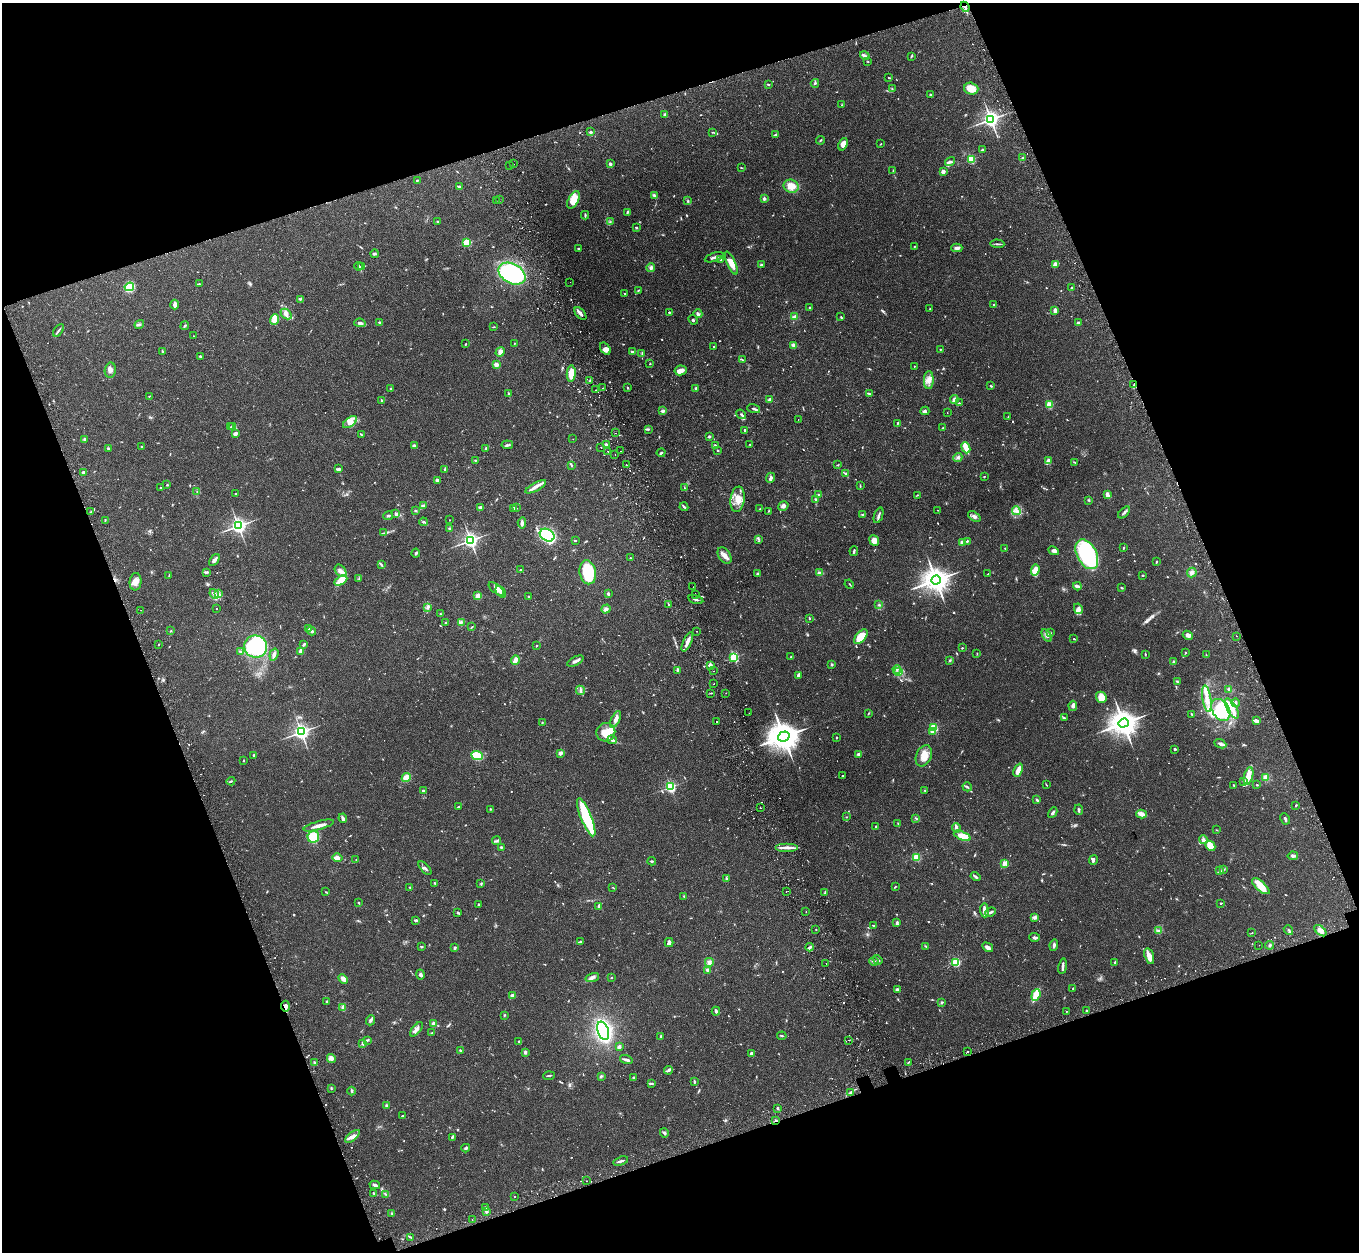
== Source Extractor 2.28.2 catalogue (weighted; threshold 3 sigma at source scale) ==
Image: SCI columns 72-5498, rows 183-5180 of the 5572 x 5527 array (HDU 1 of 3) = the unmasked area's bounding box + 8 px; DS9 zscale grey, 4 x 4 block average (1 PNG px = mean of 4 x 4 image px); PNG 1361 x 1254 px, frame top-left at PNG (2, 3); each listed source drawn as its Kron ellipse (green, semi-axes under 4 px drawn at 4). Shown black and unused: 39% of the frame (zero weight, under 2 of 3 exposures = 4% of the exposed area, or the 3 px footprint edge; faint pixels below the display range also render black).
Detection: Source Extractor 2.28.2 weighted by HDU 2 'WHT'. Background 0.082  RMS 0.0059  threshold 0.0265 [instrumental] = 3 sigma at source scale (4.5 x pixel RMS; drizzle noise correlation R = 1.50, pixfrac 1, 0.05/0.05 arcsec/px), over >= 5 px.
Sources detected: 1009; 8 too faint to see at this stretch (4 x 4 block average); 1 inside a brighter object's white glare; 13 cosmic-ray / hot-pixel residue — neither listed nor drawn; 20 coinciding with a brighter row at this scale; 45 inside a brighter listed object's ellipse — not listed separately; of the other 922, all 500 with FLUX_AUTO >= 1.88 (the completeness limit of this list) listed and drawn (422 fainter detections not listed), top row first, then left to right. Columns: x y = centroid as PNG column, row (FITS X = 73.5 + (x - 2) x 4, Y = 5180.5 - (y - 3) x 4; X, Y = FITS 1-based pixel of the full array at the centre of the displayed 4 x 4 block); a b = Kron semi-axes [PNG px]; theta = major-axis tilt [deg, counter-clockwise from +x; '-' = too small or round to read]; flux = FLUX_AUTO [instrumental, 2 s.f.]
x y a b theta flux
965 7 5 2 - 8.4
865 56 5 3 - 8
911 56 3 2 - 2.7
868 62 2 2 - 2.1
889 78 3 2 - 2.8
815 83 4 2 - 4.1
768 84 2 2 - 3.4
892 89 2 2 - 2.1
971 89 7 6 - 39
931 95 3 2 - 4.8
842 105 2 2 - 1.9
664 114 3 2 - 3.7
991 119 3 3 - 1900
591 132 3 2 - 7.3
712 132 2 2 - 2.1
776 134 4 2 - 4.3
820 140 4 2 - 3
843 144 6 4 68 19
881 144 3 2 - 2.1
982 150 4 2 - 3
1022 158 4 2 - 3.2
971 159 2 2 - 280
950 162 5 3 - 9.1
514 164 2 2 - 4.1
610 164 2 2 - 16
509 165 2 2 - 7.1
741 168 3 2 - 2.2
893 171 3 2 - 3.1
943 171 3 2 - 15
417 180 2 2 - 8.4
459 186 2 2 - 12
791 186 8 6 -16 41
654 196 3 2 - 4.3
764 199 2 2 - 10
499 200 2 2 - 3.2
573 200 9 5 63 56
496 201 2 2 - 2.2
688 201 3 2 - 3.1
627 212 4 2 - 3.5
585 215 4 2 - 4.7
437 222 2 2 - 3.8
610 222 2 2 - 2.1
636 228 2 2 - 3.7
466 243 2 2 - 210
997 244 7 2 -3 5.4
915 246 3 2 - 2
578 248 3 2 - 3.2
957 248 5 3 - 12
374 254 4 3 - 5.3
714 257 10 2 19 12
721 260 2 2 - 21
731 263 12 4 -66 35
761 264 4 2 - 4.2
1055 264 4 3 - 8
359 266 4 2 - 4.6
361 266 3 2 - 3.2
651 268 4 3 - 8.9
512 274 14 9 -28 360
570 282 2 2 - 2.7
199 284 2 2 - 2.6
129 287 5 3 - 88
1072 288 3 3 - 4.5
638 290 3 2 - 3
625 293 3 2 - 2.2
300 299 3 2 - 2.4
175 304 5 2 - 13
994 305 2 2 - 13
810 308 3 2 - 4.1
930 309 2 2 - 2.3
1055 310 4 2 - 13
669 312 2 2 - 9.8
580 313 7 3 -50 15
286 314 6 4 -43 14
698 314 4 3 - 11
841 316 2 2 - 2.2
794 317 3 3 - 13
274 320 5 3 - 17
693 320 5 2 - 3.5
360 323 6 3 -6 11
380 323 2 2 - 17
1078 323 3 3 - 5
139 324 5 2 - 5.5
185 326 4 2 - 4.1
493 327 4 2 - 2.2
58 330 7 2 53 6.2
193 336 2 2 - 2
514 343 2 2 - 2.1
466 344 2 2 - 4
794 345 4 3 - 13
714 347 2 2 - 2.2
605 349 7 4 -55 15
940 349 2 2 - 2.5
162 351 2 2 - 4.4
500 352 5 4 - 13
632 352 3 2 - 7.1
642 353 2 2 - 2.3
200 356 3 2 - 3.9
742 360 3 2 - 2.4
650 364 2 2 - 3.9
496 365 2 2 - 77
914 366 2 2 - 3.2
110 370 8 5 80 16
681 370 6 5 - 19
571 374 8 4 86 55
929 380 9 5 87 23
589 381 3 2 - 3.3
1134 385 3 2 - 4
991 386 2 2 - 4.1
603 388 2 2 - 3.4
628 388 3 2 - 2.7
696 388 2 2 - 8
391 389 3 2 - 2.9
596 390 2 2 - 2.1
509 394 3 2 - 4.5
869 394 3 2 - 3.4
149 396 3 2 - 1.9
770 399 4 3 - 10
954 399 4 3 - 9.4
382 400 2 2 - 14
959 403 2 2 - 3.1
1049 405 2 2 - 190
754 409 7 2 -17 6.3
663 411 4 2 - 11
925 411 4 3 - 6.5
947 413 2 2 - 2.1
741 414 5 2 - 6.6
1008 417 2 2 - 2
798 419 2 2 - 2.5
350 422 8 4 36 22
898 423 3 2 - 2.9
230 427 3 2 - 2.4
233 427 3 2 - 3
943 428 3 2 - 3
648 429 3 3 - 4
745 430 2 2 - 15
235 433 4 2 - 11
616 433 2 2 - 2.9
361 434 3 2 - 3.1
709 436 3 2 - 5
85 439 2 2 - 22
573 439 2 2 - 2.7
750 444 2 2 - 1.9
507 445 6 3 -6 6.3
606 445 2 2 - 45
715 445 3 2 - 3.1
414 446 4 3 - 8.1
142 447 2 2 - 3.4
601 447 2 2 - 2.1
108 448 2 2 - 4.6
486 448 3 2 - 6.2
966 448 6 2 -68 90
717 450 3 2 - 2.6
607 451 2 2 - 5.2
621 451 2 2 - 14
661 453 4 2 - 4.6
615 454 2 2 - 2.6
958 457 4 2 - 5.6
475 460 3 2 - 2.6
1048 461 3 2 - 68
1074 462 3 2 - 2.6
572 465 3 2 - 4.2
626 465 2 2 - 2.1
838 465 3 2 - 2.2
338 469 4 3 - 6
445 469 3 2 - 5.7
83 473 2 2 - 33
846 474 3 2 - 7.8
984 477 2 2 - 2.4
771 478 5 3 - 8
437 480 2 2 - 38
167 485 2 2 - 2.6
860 485 3 2 - 2
536 487 11 3 29 20
684 487 2 2 - 2
161 488 2 2 - 2.7
197 492 3 2 - 2.8
235 494 2 2 - 2
818 495 2 2 - 3.9
917 495 3 2 - 2.1
1107 495 4 3 - 16
738 499 13 7 83 39
816 499 4 2 - 6.6
1088 500 3 2 - 2.8
424 505 2 2 - 3.1
783 506 5 4 - 10
480 507 3 2 - 6.3
684 507 4 2 - 6.3
513 508 3 2 - 4.9
516 508 3 2 - 2.5
760 509 3 2 - 2.4
938 510 2 2 - 4.4
415 511 2 2 - 3.4
768 511 2 2 - 1.9
1016 511 4 4 - 12
91 512 2 2 - 2.1
1124 512 7 2 43 7.2
396 514 4 3 - 15
863 515 3 2 - 4.2
879 515 8 2 70 9.6
388 516 5 2 - 5.6
974 516 7 3 -37 13
105 520 3 2 - 2.3
450 520 2 2 - 3.1
423 522 4 3 - 6.5
522 523 5 4 - 11
238 526 3 3 - 1500
450 529 4 3 - 5.3
383 533 3 2 - 2.7
547 535 8 6 -32 380
759 539 2 2 - 2.1
470 540 2 2 - 1500
575 540 3 2 - 3.2
874 541 5 4 - 26
967 541 3 2 - 4.3
962 543 3 2 - 19
1005 548 2 2 - 2.2
1123 548 2 2 - 3.2
854 551 5 2 - 4.4
1053 551 5 3 - 10
416 553 4 2 - 5.9
1087 554 16 9 -62 310
725 556 9 6 -56 21
630 558 2 2 - 2.8
214 560 6 2 52 14
1156 562 3 2 - 2.7
381 565 4 2 - 4.6
520 570 2 2 - 3.9
1035 570 6 3 73 42
341 571 7 5 -52 16
207 572 3 2 - 4
588 572 12 8 -80 170
819 573 3 3 - 5.4
1192 573 5 4 - 13
758 574 3 3 - 4.8
988 574 3 2 - 3.6
169 575 3 2 - 3
1143 575 3 2 - 2.9
359 578 2 2 - 2
936 580 5 4 - 4900
341 581 7 4 29 42
135 582 8 6 84 24
849 584 5 2 - 2.7
1077 586 4 2 - 11
693 587 2 2 - 2.9
1122 588 3 2 - 3.8
496 589 9 4 -39 18
501 592 6 3 -52 36
214 594 5 2 - 7.8
219 594 3 2 - 3.7
608 594 2 2 - 9.7
695 595 2 2 - 3.4
478 596 3 3 - 23
528 596 2 2 - 4.8
696 599 7 2 -15 6.5
669 605 3 2 - 3.8
879 605 3 2 - 3.9
427 608 3 2 - 4.1
217 609 2 2 - 2.4
606 609 5 3 - 11
1078 609 5 3 - 10
141 610 2 2 - 24
440 614 2 2 - 2.6
809 618 3 2 - 3.8
461 622 4 3 - 5.9
445 623 2 2 - 2.3
472 627 4 2 - 2.5
309 628 3 3 - 9.8
171 631 2 2 - 2.7
312 631 4 3 - 7.4
697 631 2 2 - 2.3
1050 633 3 2 - 5
1047 635 7 3 -59 12
1188 635 5 3 - 15
1237 636 2 2 - 2.7
861 637 8 5 50 82
1074 639 3 2 - 2.2
687 642 10 2 66 19
159 644 2 2 - 2.2
304 644 3 2 - 5.7
256 646 11 11 - 350
536 646 2 2 - 2.7
962 648 2 2 - 2.7
300 651 3 2 - 15
241 652 3 2 - 6
1186 652 2 2 - 1.9
977 653 3 2 - 2
1145 654 3 2 - 2.9
274 655 6 2 71 15
1206 655 2 2 - 1.9
734 657 2 2 - 370
791 657 2 2 - 2.2
515 660 5 3 - 22
950 660 3 2 - 4.5
575 661 9 2 27 15
1173 662 4 2 - 6.4
832 664 2 2 - 15
710 665 4 3 - 11
897 669 4 2 - 6.6
677 670 3 2 - 3.5
714 671 2 2 - 3.6
899 671 2 2 - 2.5
798 675 4 2 - 15
1177 682 3 2 - 4.3
713 684 2 2 - 3.4
1228 689 3 2 - 2.4
580 690 5 2 - 4.6
711 693 4 2 - 3
726 693 2 2 - 2.8
1101 697 5 5 - 38
1207 699 13 3 -81 30
1236 703 4 3 - 6.6
1073 706 5 4 - 9.1
1232 708 11 5 -61 30
1221 710 12 8 -57 120
749 713 2 2 - 2.1
869 713 3 2 - 2.1
1192 714 3 2 - 3.5
1064 718 3 2 - 4.2
616 719 9 4 64 19
1256 721 4 2 - 21
716 722 2 2 - 4.8
542 723 2 2 - 2.4
1123 723 5 4 - 6000
933 728 2 2 - 290
932 731 2 2 - 41
301 732 3 3 - 1500
606 732 9 9 - 69
784 737 6 5 - 7600
836 737 3 2 - 2
612 740 5 3 - 7.4
1220 744 6 3 -23 11
1175 749 2 2 - 5
560 753 3 2 - 19
859 754 3 2 - 12
254 755 2 2 - 5.4
477 756 6 3 -23 96
924 756 11 7 67 42
243 760 2 2 - 2
1018 770 7 4 67 31
842 776 2 2 - 10
1248 776 9 4 76 27
1266 777 4 4 - 20
406 778 5 4 - 29
231 781 4 2 - 3.7
1244 781 4 3 - 6.4
1046 784 4 2 - 2.2
1234 785 3 2 - 2.5
1257 785 2 2 - 3.3
670 787 2 2 - 610
967 787 5 2 - 5.2
925 790 3 2 - 2.4
423 791 2 2 - 16
1037 800 3 2 - 4.8
1296 805 2 2 - 3.4
458 807 3 2 - 3.2
761 808 2 2 - 3.6
490 809 2 2 - 1.9
1079 810 5 2 - 5.5
1053 813 6 2 61 7.1
1141 814 5 2 - 34
586 817 20 5 -68 210
846 817 3 2 - 2.1
343 818 5 3 - 7.2
916 818 4 2 - 3.5
1285 819 6 2 -61 6.7
898 824 3 2 - 2.4
319 825 16 3 15 26
875 827 4 2 - 3.5
956 828 4 3 - 12
1217 830 2 2 - 2.2
962 836 9 4 -23 47
313 837 6 5 - 110
1203 840 4 3 - 10
497 841 4 2 - 5.8
1210 846 5 4 - 42
501 847 2 2 - 4.2
787 848 11 3 0 18
1293 856 5 3 - 8.9
337 857 5 4 - 15
916 857 2 2 - 240
356 860 2 2 - 4.3
1093 860 5 3 - 6.8
652 861 4 2 - 4.5
1005 863 3 3 - 7
425 868 8 2 -46 7.6
1224 869 3 2 - 2.1
1220 871 3 3 - 4.9
975 877 5 2 - 8.2
727 879 4 3 - 5.6
435 883 3 2 - 3
481 883 3 2 - 2.5
1261 886 11 4 -41 51
409 887 2 2 - 2.1
613 887 3 2 - 1.9
895 887 3 2 - 2.9
326 892 3 2 - 2
786 892 2 2 - 2.2
825 892 4 2 - 3.4
684 897 4 2 - 3.6
359 903 2 2 - 3
1221 903 2 2 - 2.9
479 905 3 2 - 4.3
599 906 4 3 - 9.8
984 910 7 2 -86 24
806 911 2 2 - 1.9
991 912 5 2 - 8.3
458 913 3 2 - 6.7
1034 917 3 2 - 5.4
416 920 3 2 - 7.4
897 922 4 3 - 5.7
873 925 3 2 - 2
816 930 2 2 - 2.7
1288 930 5 2 - 5.1
1158 931 3 2 - 4.9
1320 931 7 4 -41 18
1252 933 2 2 - 1.9
1035 937 5 3 - 7.3
580 942 3 2 - 3.1
669 943 4 3 - 8.9
1054 945 6 2 82 7.9
1259 945 2 2 - 2.7
1270 945 4 2 - 4.7
926 946 4 2 - 3.1
421 947 3 2 - 3.9
455 947 4 3 - 4.5
810 947 4 2 - 5.2
988 947 6 3 -31 17
1149 956 8 4 -74 27
878 960 5 2 - 7.1
709 962 4 4 - 9.8
874 962 5 3 - 8.1
1115 962 3 2 - 4.7
826 963 2 2 - 3.3
955 963 2 2 - 170
1063 966 8 2 81 11
708 970 3 2 - 15
421 974 5 3 - 6.4
592 977 7 3 16 12
611 978 2 2 - 2.7
343 979 5 3 - 15
1073 988 2 2 - 2.6
897 990 3 3 - 8.2
1036 995 6 2 71 120
513 996 3 3 - 15
327 1001 2 2 - 4.5
941 1002 3 2 - 3.1
285 1006 5 3 - 15
343 1007 4 3 - 9.3
716 1011 4 2 - 10
1066 1011 2 2 - 2.3
1086 1011 2 2 - 2.2
504 1015 3 2 - 3
370 1020 5 3 - 7.6
434 1024 2 2 - 64
416 1029 8 3 51 14
603 1031 9 5 -71 690
432 1033 2 2 - 2.2
782 1036 4 2 - 3.8
661 1037 4 2 - 4
367 1040 3 2 - 3.8
849 1040 2 2 - 2.2
519 1041 3 2 - 3.9
363 1043 4 3 - 9.3
619 1047 3 3 - 6
460 1051 3 2 - 4
525 1052 4 3 - 6.4
968 1052 2 2 - 11
751 1054 4 2 - 11
331 1058 4 3 - 14
626 1060 6 2 -17 12
314 1062 2 2 - 3.1
908 1063 3 2 - 3.3
669 1070 4 2 - 6.1
549 1076 6 2 5 4.2
601 1076 3 2 - 4.5
634 1078 3 3 - 4
694 1082 3 2 - 4.6
651 1083 3 2 - 5.2
331 1088 2 2 - 3.2
352 1091 4 2 - 4.7
850 1093 2 2 - 2.7
387 1106 3 3 - 7.9
777 1108 3 2 - 4.8
402 1116 3 2 - 2.7
776 1121 3 2 - 3.8
664 1133 5 3 - 6
352 1136 9 3 39 16
452 1137 3 2 - 5.8
466 1148 4 2 - 5.8
621 1161 8 2 17 8.7
587 1181 2 2 - 2.3
375 1185 5 2 - 9
374 1193 3 2 - 3.9
385 1194 2 2 - 2.5
515 1197 2 2 - 8.8
485 1207 2 2 - 3.6
486 1212 3 3 - 6
392 1213 2 2 - 2.7
472 1220 2 2 - 4.2
411 1237 3 2 - 2.9
Overlapping masked pixels (flux is a lower limit): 4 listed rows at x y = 965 7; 1134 385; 285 1006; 776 1121
Diffuse or blended objects may show on this block-average render without a row.